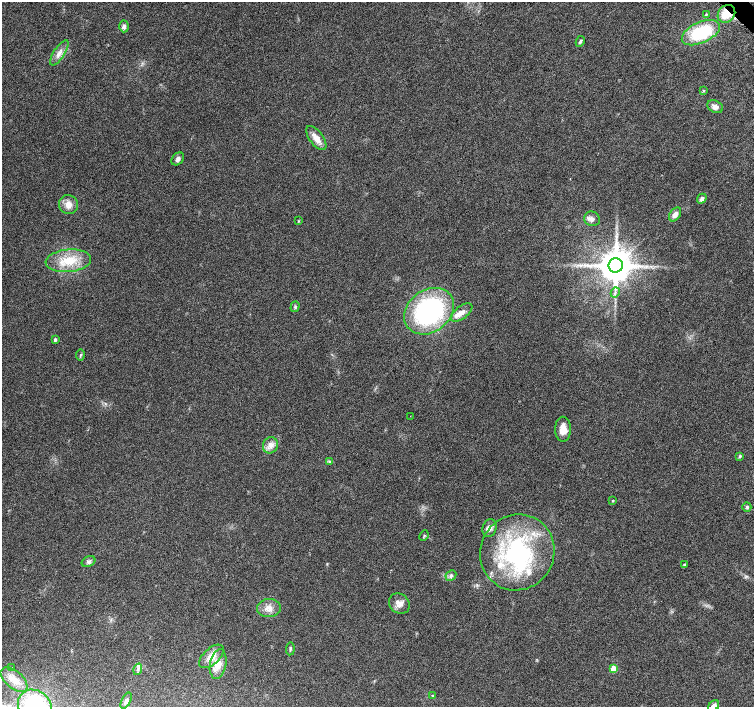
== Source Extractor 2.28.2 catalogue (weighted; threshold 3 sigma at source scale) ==
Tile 10 of 4 x 4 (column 2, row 3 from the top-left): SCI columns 1552-3054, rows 1672-3080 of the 6097 x 6093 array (HDU 1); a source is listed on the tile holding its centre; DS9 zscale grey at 2 x 2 block average (1 PNG px = mean of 2 x 2 image px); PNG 756 x 709 px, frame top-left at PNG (2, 2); each listed source drawn as its Kron ellipse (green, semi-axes under 4 px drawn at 4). Shown black and unused: <1% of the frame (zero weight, under 5 of 9 exposures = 3% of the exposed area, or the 3 px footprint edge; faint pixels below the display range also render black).
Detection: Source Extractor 2.28.2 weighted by HDU 2 'WHT'; one run over the whole footprint, this tile lists its part. Background 0.0304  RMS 0.0022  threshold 0.00916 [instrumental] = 3 sigma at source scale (4.09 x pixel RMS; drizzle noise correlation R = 1.36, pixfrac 0.8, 0.0396/0.0396 arcsec/px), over >= 5 px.
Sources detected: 52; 1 inside a brighter object's white glare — neither listed nor drawn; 2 inside a brighter listed object's ellipse — not listed separately; the other 49 listed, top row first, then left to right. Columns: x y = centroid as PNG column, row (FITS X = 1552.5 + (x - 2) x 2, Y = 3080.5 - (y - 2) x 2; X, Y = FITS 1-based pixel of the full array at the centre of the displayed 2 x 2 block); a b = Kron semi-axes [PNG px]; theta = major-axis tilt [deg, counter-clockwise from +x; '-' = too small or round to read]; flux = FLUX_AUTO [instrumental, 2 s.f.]
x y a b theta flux
706 14 4 3 - 0.63
726 14 10 8 49 9
124 26 6 5 - 1.7
701 33 20 10 25 28
580 41 5 3 - 0.88
59 53 14 5 56 3.5
703 91 3 2 - 0.38
715 107 8 5 -26 2.3
316 138 14 7 -53 4.5
178 159 7 5 47 1.6
702 199 5 4 - 1.7
69 205 10 9 - 4
675 214 8 5 54 2.9
592 219 8 7 - 2
299 221 4 2 - 0.37
68 261 23 11 5 12
616 265 7 7 - 1300
615 292 5 3 - 0.87
295 307 5 4 - 0.86
429 311 27 21 37 80
462 312 13 6 39 3.4
55 339 3 3 - 1
80 355 5 2 - 0.52
410 416 2 2 - 0.13
563 429 12 8 90 5.2
270 445 8 7 - 2.9
740 456 4 3 - 0.83
329 462 4 4 - 0.7
613 500 3 2 - 0.4
747 507 5 4 - 0.95
490 528 9 7 72 2.2
424 536 5 3 - 0.55
517 552 38 37 - 68
88 562 7 5 26 1.4
684 565 3 3 - 0.7
451 576 6 5 - 1.1
399 603 11 9 -44 3.6
269 608 12 9 3 4.1
290 649 7 3 85 0.77
211 656 15 8 43 5.7
218 664 15 8 79 6
12 668 3 2 - 0.29
613 668 3 3 - 11
138 669 6 3 72 1
14 679 16 8 -40 5.7
433 696 3 3 - 0.4
126 701 9 4 62 1.6
35 706 18 15 -41 47
714 706 6 4 48 3
Overlapping masked pixels (flux is a lower limit): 1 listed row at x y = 726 14
Isophote crosses this tile's border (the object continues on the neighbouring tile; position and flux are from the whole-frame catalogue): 2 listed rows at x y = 35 706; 714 706
Diffuse or blended objects may show on this block-average render without a row.